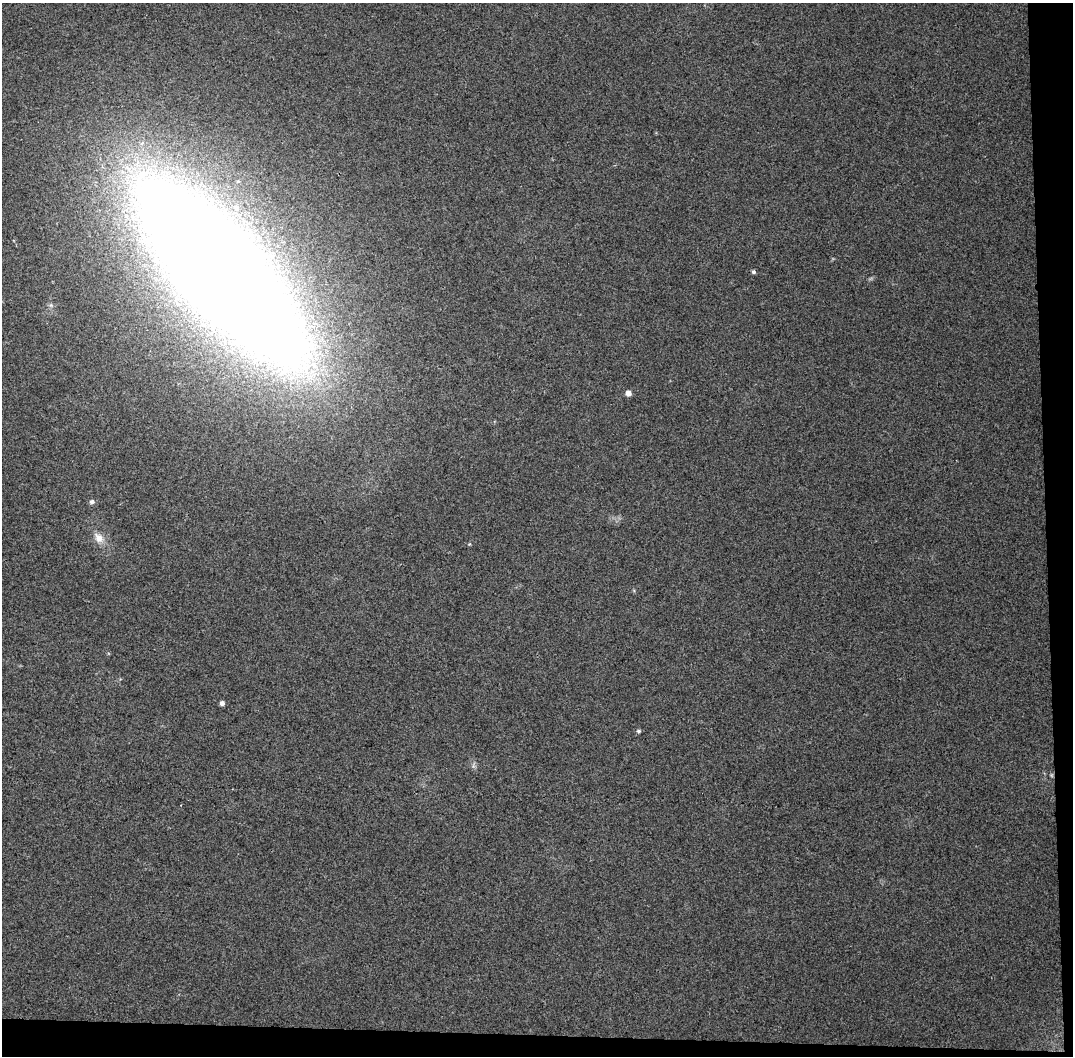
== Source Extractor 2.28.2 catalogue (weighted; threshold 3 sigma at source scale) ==
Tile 4 of 2 x 2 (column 2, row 2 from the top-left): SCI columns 1114-2184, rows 1-1054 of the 2224 x 2109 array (HDU 1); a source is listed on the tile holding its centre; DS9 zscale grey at full resolution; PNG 1075 x 1058 px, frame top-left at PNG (2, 3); no overlay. Shown black and unused: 5% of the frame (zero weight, under 2 of 3 exposures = <1% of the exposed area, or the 3 px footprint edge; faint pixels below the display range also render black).
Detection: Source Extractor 2.28.2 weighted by HDU 2 'WHT'; one run over the whole footprint, this tile lists its part. Background 0.12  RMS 0.016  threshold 0.0705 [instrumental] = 3 sigma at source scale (4.5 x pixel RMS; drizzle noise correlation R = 1.50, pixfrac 1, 0.0396/0.0396 arcsec/px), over >= 5 px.
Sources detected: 8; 1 inside a brighter listed object's ellipse — not listed separately; the other 7 listed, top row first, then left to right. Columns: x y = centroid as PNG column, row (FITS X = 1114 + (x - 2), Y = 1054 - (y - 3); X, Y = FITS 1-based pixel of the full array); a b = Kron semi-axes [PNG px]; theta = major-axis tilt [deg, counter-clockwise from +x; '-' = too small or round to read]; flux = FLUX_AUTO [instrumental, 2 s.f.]
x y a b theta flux
753 272 5 5 - 2.8
221 273 200 64 -48 5100
628 393 5 5 - 9.3
92 502 6 5 - 4.2
99 538 15 10 -48 15
222 703 5 4 - 5.4
639 731 6 4 -14 2.5
Overlapping masked pixels (flux is a lower limit): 1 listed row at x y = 221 273
Isophote crosses this tile's border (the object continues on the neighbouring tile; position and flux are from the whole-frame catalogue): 1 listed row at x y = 221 273